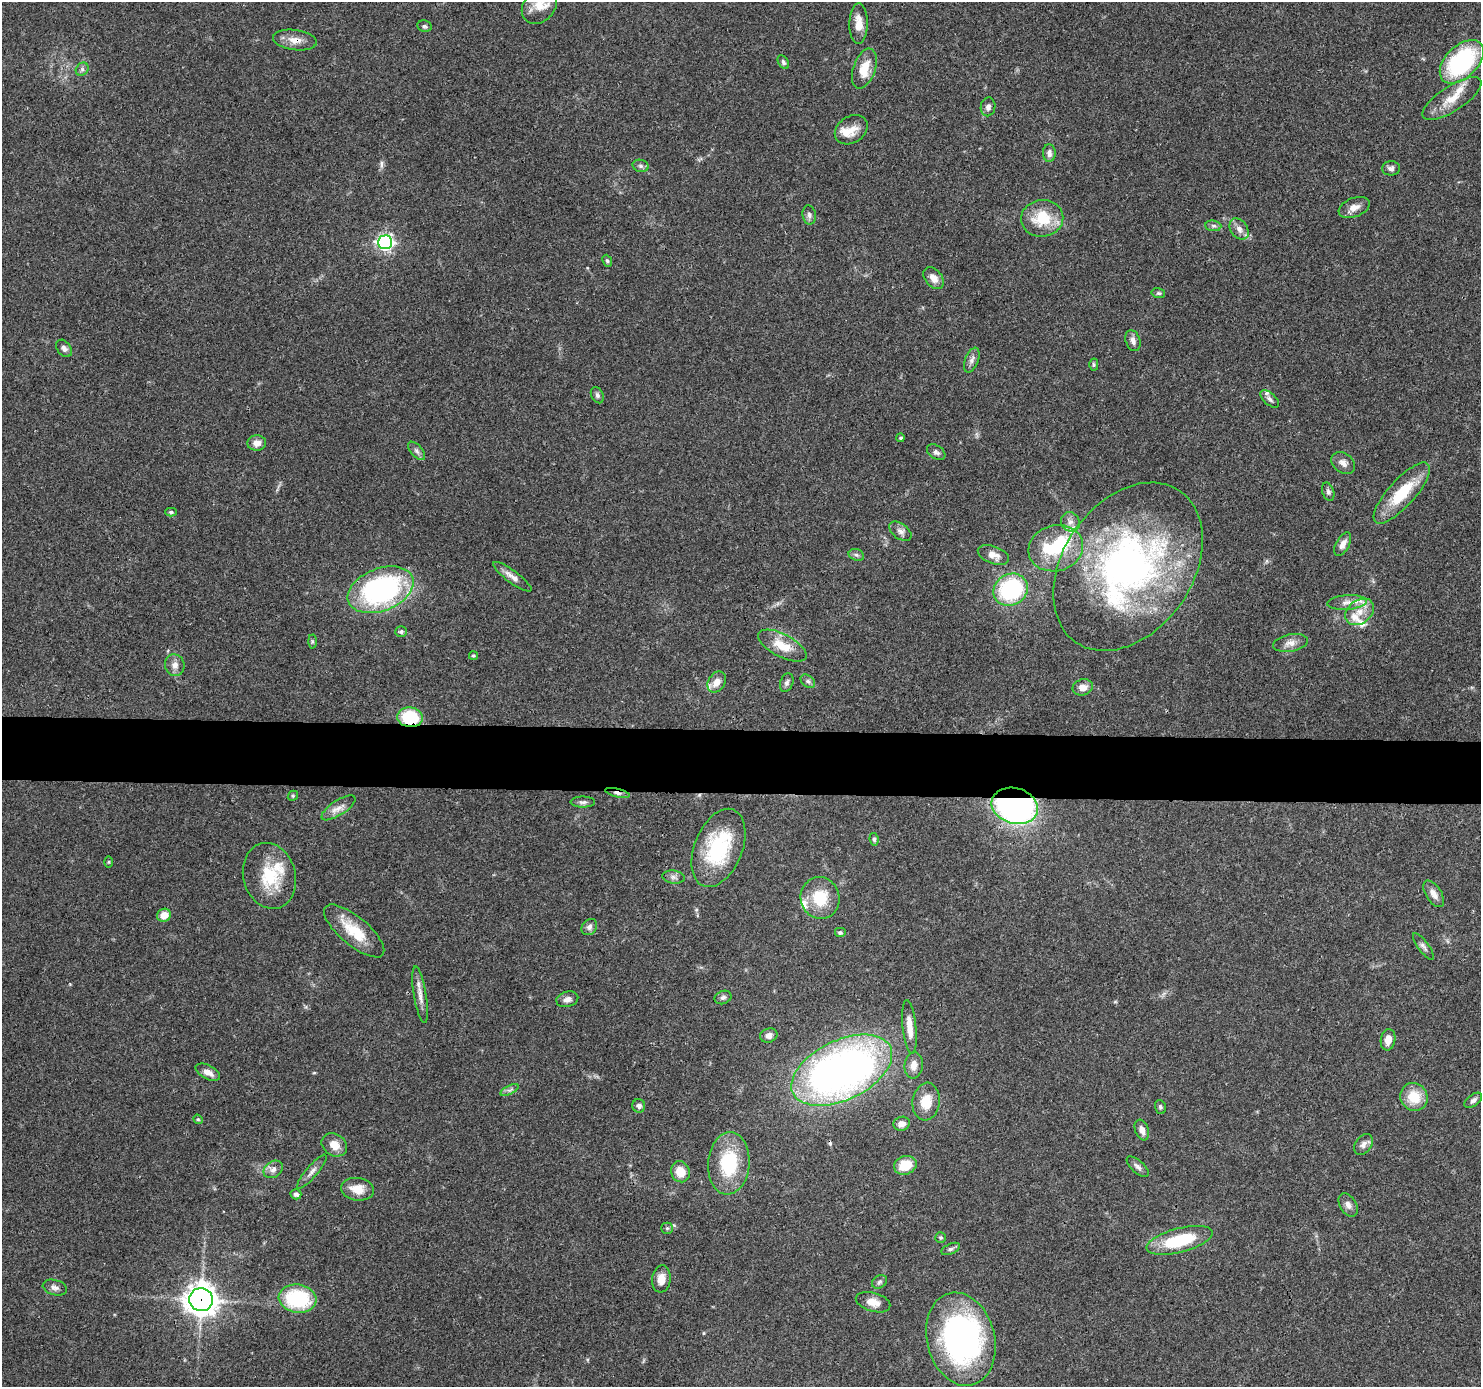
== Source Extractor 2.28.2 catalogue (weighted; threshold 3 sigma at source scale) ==
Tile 5 of 3 x 3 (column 2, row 2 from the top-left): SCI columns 1482-2960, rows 1589-2973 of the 4440 x 4461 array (HDU 1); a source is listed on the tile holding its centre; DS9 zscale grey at full resolution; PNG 1483 x 1389 px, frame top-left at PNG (2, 2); each listed source drawn as its Kron ellipse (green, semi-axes under 4 px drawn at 4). Shown black and unused: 5% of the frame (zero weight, under 3 of 4 exposures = <1% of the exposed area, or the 3 px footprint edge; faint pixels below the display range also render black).
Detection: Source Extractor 2.28.2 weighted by HDU 2 'WHT'; one run over the whole footprint, this tile lists its part. Background 0.0572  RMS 0.0051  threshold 0.023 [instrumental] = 3 sigma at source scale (4.5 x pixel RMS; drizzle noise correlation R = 1.50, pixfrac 1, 0.05/0.05 arcsec/px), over >= 5 px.
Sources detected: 130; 2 inside a brighter object's white glare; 1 cosmic-ray / hot-pixel residue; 1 long thin detection or spike segment (spike, bleed or trail) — neither listed nor drawn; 9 inside a brighter listed object's ellipse — not listed separately; the other 117 listed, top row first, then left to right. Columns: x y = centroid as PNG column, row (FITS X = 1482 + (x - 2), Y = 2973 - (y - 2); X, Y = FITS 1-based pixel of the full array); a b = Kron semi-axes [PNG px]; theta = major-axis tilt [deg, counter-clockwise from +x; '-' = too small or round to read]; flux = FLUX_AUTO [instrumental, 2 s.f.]
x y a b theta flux
539 5 20 15 50 8.2
859 24 20 9 89 6.8
424 26 7 5 -10 1.2
295 40 22 10 -8 5.7
783 62 7 5 -59 1.2
1462 62 26 16 44 62
82 69 7 6 - 1.3
864 69 21 11 71 10
1452 99 34 12 33 11
988 107 9 7 81 1.9
851 130 17 13 33 7
1049 153 9 6 87 2.3
641 166 8 6 -16 1.5
1391 168 9 7 1 1.9
1354 207 16 9 21 4.2
809 215 9 6 -80 1.7
1042 218 21 18 7 18
1213 226 8 5 -7 1.2
1239 229 12 8 -54 3.2
385 242 7 7 - 160
607 261 6 4 -67 0.81
934 278 12 8 -52 4.1
1158 293 7 5 -13 0.93
1133 341 11 7 -71 2.5
64 348 10 6 -52 2
972 360 13 6 68 2.4
1094 364 6 4 -89 0.76
597 395 8 6 -63 1.3
1270 399 11 6 -42 1.8
900 438 4 4 - 0.82
257 443 9 7 5 3.9
416 451 11 6 -48 1.7
936 452 10 6 -34 1.8
1343 463 13 9 -37 3.2
1328 492 9 6 -73 1.6
1402 493 39 13 48 21
171 512 6 4 -1 1.1
1070 522 10 9 - 3.1
900 531 13 7 -38 2.7
1343 544 13 6 62 3.3
1056 548 28 23 15 24
856 555 8 6 -21 1.3
993 555 16 8 -19 4.8
1128 567 92 65 55 210
512 577 23 6 -36 3.7
381 590 34 21 21 110
1011 590 18 15 31 54
1347 602 20 7 4 4.4
1360 612 16 11 38 7.4
401 632 6 5 - 1.2
312 641 7 4 -90 0.67
1290 643 17 8 10 4
782 646 26 11 -28 11
473 655 4 4 - 0.73
175 665 11 9 -71 3.4
808 681 8 5 -39 1.4
717 682 11 8 56 5.2
787 683 9 6 71 1.7
1083 687 10 8 13 4.1
410 717 13 10 -6 22
617 793 12 4 -14 1.9
293 796 5 4 - 0.71
583 802 12 5 0 1.6
1015 806 24 17 -16 160
338 808 20 7 33 4
874 839 6 4 -81 1.1
718 848 41 24 68 40
109 862 5 3 - 0.51
269 876 33 26 -75 22
673 877 11 6 -8 1.9
1434 894 15 7 -58 3.7
820 898 21 19 -73 18
164 915 7 6 - 5.9
589 927 9 7 49 2
354 931 37 14 -40 17
840 933 6 5 - 1.1
1423 946 16 5 -53 1.9
420 995 29 6 -81 4.5
723 997 9 6 23 1.5
567 999 11 7 14 3
909 1027 27 7 -84 6.9
769 1036 9 7 14 2.9
1388 1040 11 7 80 4.8
914 1065 13 9 84 4.1
842 1070 54 29 26 310
208 1072 13 7 -28 3.7
509 1090 10 4 26 1.4
1414 1097 14 13 - 13
1473 1100 10 5 38 1.9
926 1102 19 13 82 10
639 1106 7 6 - 1.8
1160 1107 7 5 -72 1.1
198 1119 5 4 - 0.68
902 1124 8 7 - 3.1
1142 1130 11 6 -69 3.1
1363 1144 11 8 54 2.6
334 1145 13 10 -33 5.9
729 1163 31 20 85 31
905 1165 11 9 18 11
1138 1167 13 6 -42 2.1
273 1169 10 8 35 2.5
312 1172 21 6 50 3
680 1172 11 9 -68 8.3
357 1189 16 11 -8 7.6
296 1194 5 5 - 1.5
1348 1205 13 8 -58 2.7
667 1228 6 5 - 0.86
941 1238 5 5 - 0.83
1180 1240 34 12 15 29
951 1249 10 5 24 1.3
661 1279 13 9 83 4.7
879 1282 8 6 33 1.2
55 1288 12 7 -16 2.3
297 1299 19 14 -7 40
201 1300 12 11 - 630
873 1302 18 9 -16 5.7
961 1339 47 34 -76 130
Overlapping masked pixels (flux is a lower limit): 7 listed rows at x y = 295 40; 1128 567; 410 717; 617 793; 1015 806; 718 848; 201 1300
Isophote crosses this tile's border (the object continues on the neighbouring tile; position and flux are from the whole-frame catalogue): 1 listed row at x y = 539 5